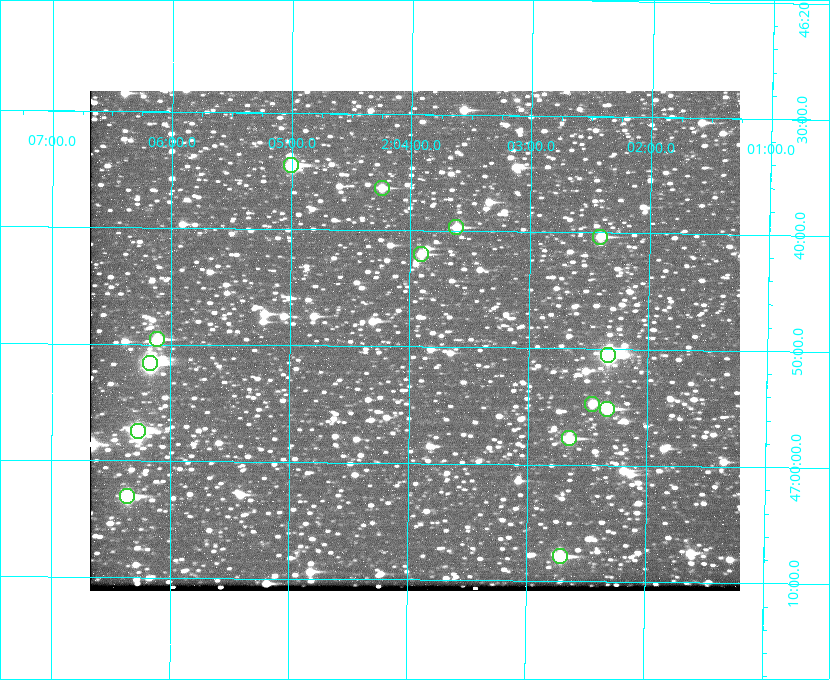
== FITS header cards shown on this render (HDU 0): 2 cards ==
NAXIS1  =                  650 / Width of table row in bytes
NAXIS2  =                  500 / Number of rows in table

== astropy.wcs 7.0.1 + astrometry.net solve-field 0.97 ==
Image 650 x 500 px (HDU 0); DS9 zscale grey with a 90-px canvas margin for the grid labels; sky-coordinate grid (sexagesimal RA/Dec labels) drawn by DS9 from the SOLVED WCS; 14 Tycho-2 reference stars matched to detected sources circled (green)
Header WCS: none
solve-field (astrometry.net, Tycho-2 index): SOLVED blind (the file carries no WCS)
Solved WCS: RA---TAN-SIP/DEC--TAN-SIP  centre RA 02:03:57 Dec +46:49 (30.99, +46.82 deg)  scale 5.16 arcsec/px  FOV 55.9' x 43.0'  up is +179 deg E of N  parity flipped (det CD > 0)
(file carries no celestial WCS; the grid is the blind solution)
Tycho-2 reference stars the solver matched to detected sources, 14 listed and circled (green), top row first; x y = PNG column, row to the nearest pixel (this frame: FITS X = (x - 90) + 1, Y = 500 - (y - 91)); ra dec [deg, ICRS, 3 dp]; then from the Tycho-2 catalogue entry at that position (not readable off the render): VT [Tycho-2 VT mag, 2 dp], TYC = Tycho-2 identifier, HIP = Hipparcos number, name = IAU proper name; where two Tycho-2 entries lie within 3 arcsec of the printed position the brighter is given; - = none
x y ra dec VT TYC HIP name
291 165 31.250 +46.575 8.43 3281-919-1 - -
382 188 31.061 +46.606 9.99 3281-582-1 - -
456 227 30.904 +46.661 9.60 3280-781-1 - -
600 237 30.604 +46.672 9.47 3280-908-1 - -
421 254 30.978 +46.700 9.85 3281-909-1 - -
157 339 31.529 +46.825 9.32 3281-34-1 - -
608 355 30.583 +46.843 7.07 3280-746-1 9508 -
150 363 31.543 +46.860 7.50 3281-160-1 9805 -
592 404 30.615 +46.912 10.08 3284-203-1 - -
607 409 30.584 +46.919 9.47 3284-629-1 - -
138 431 31.569 +46.957 8.53 3285-177-1 9816 -
569 438 30.663 +46.962 9.31 3284-347-1 - -
127 496 31.591 +47.051 8.70 3285-1195-1 - -
560 556 30.679 +47.131 10.02 3284-307-1 - -